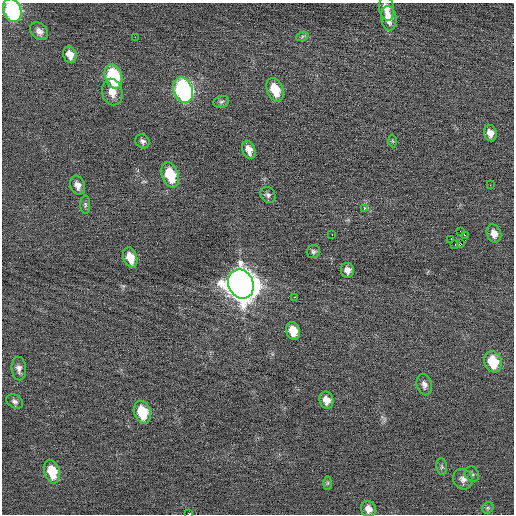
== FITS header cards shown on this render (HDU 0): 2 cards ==
NAXIS1  =                  512 / Axis length
NAXIS2  =                  512 / Axis length

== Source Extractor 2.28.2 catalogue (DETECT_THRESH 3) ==
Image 512 x 512 px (HDU 0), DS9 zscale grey, 1 PNG px = 1 image px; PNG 516 x 516 px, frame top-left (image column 1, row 512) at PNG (2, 3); each listed source drawn as its Kron ellipse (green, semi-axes under 4 px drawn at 4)
Background -0.0161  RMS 0.7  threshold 2.1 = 3 sigma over >= 5 px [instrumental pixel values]
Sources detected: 49; all 49 listed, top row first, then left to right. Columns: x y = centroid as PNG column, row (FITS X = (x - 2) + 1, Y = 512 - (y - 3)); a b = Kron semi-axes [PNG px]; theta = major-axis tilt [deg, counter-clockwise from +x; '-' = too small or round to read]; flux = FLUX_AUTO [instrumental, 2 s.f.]
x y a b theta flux
387 8 12 7 -82 460
12 10 12 8 -69 7500
389 18 12 7 -84 540
39 31 10 7 -41 250
135 37 2 2 - 160
302 37 6 4 20 80
70 55 9 6 -71 380
113 76 12 8 -71 3900
183 90 13 9 -71 11000
275 90 12 8 -69 1100
112 92 13 10 -77 550
221 102 8 6 17 100
490 133 8 6 -76 340
142 141 7 6 - 140
393 141 6 4 -87 64
249 150 9 6 -72 360
170 175 13 8 -71 1600
78 185 10 7 -71 300
490 185 2 2 - 90
268 195 8 7 - 140
85 205 9 5 -90 100
364 208 3 3 - 230
460 231 2 2 - 120
494 233 9 7 -70 340
332 234 2 2 - 56
465 235 2 2 - 580
451 239 4 2 - 200
455 244 3 2 - 110
461 244 3 2 - 100
313 252 7 6 - 110
130 258 10 7 -73 660
347 270 7 6 - 250
241 284 15 12 -67 85000
294 297 3 2 - 290
293 331 9 7 -72 780
493 362 11 8 -70 1500
19 369 12 7 -85 230
424 385 11 7 -76 220
326 400 8 7 - 390
15 401 9 6 -29 160
142 412 11 8 -72 1500
442 467 8 5 -84 99
52 472 12 7 -74 1200
472 474 8 6 -55 110
463 479 10 9 - 260
328 483 6 4 88 75
488 508 6 5 - 72
368 509 8 7 - 330
189 514 2 2 - 240
At the frame edge (FLAGS 8, measured only in part): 2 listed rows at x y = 12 10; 189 514